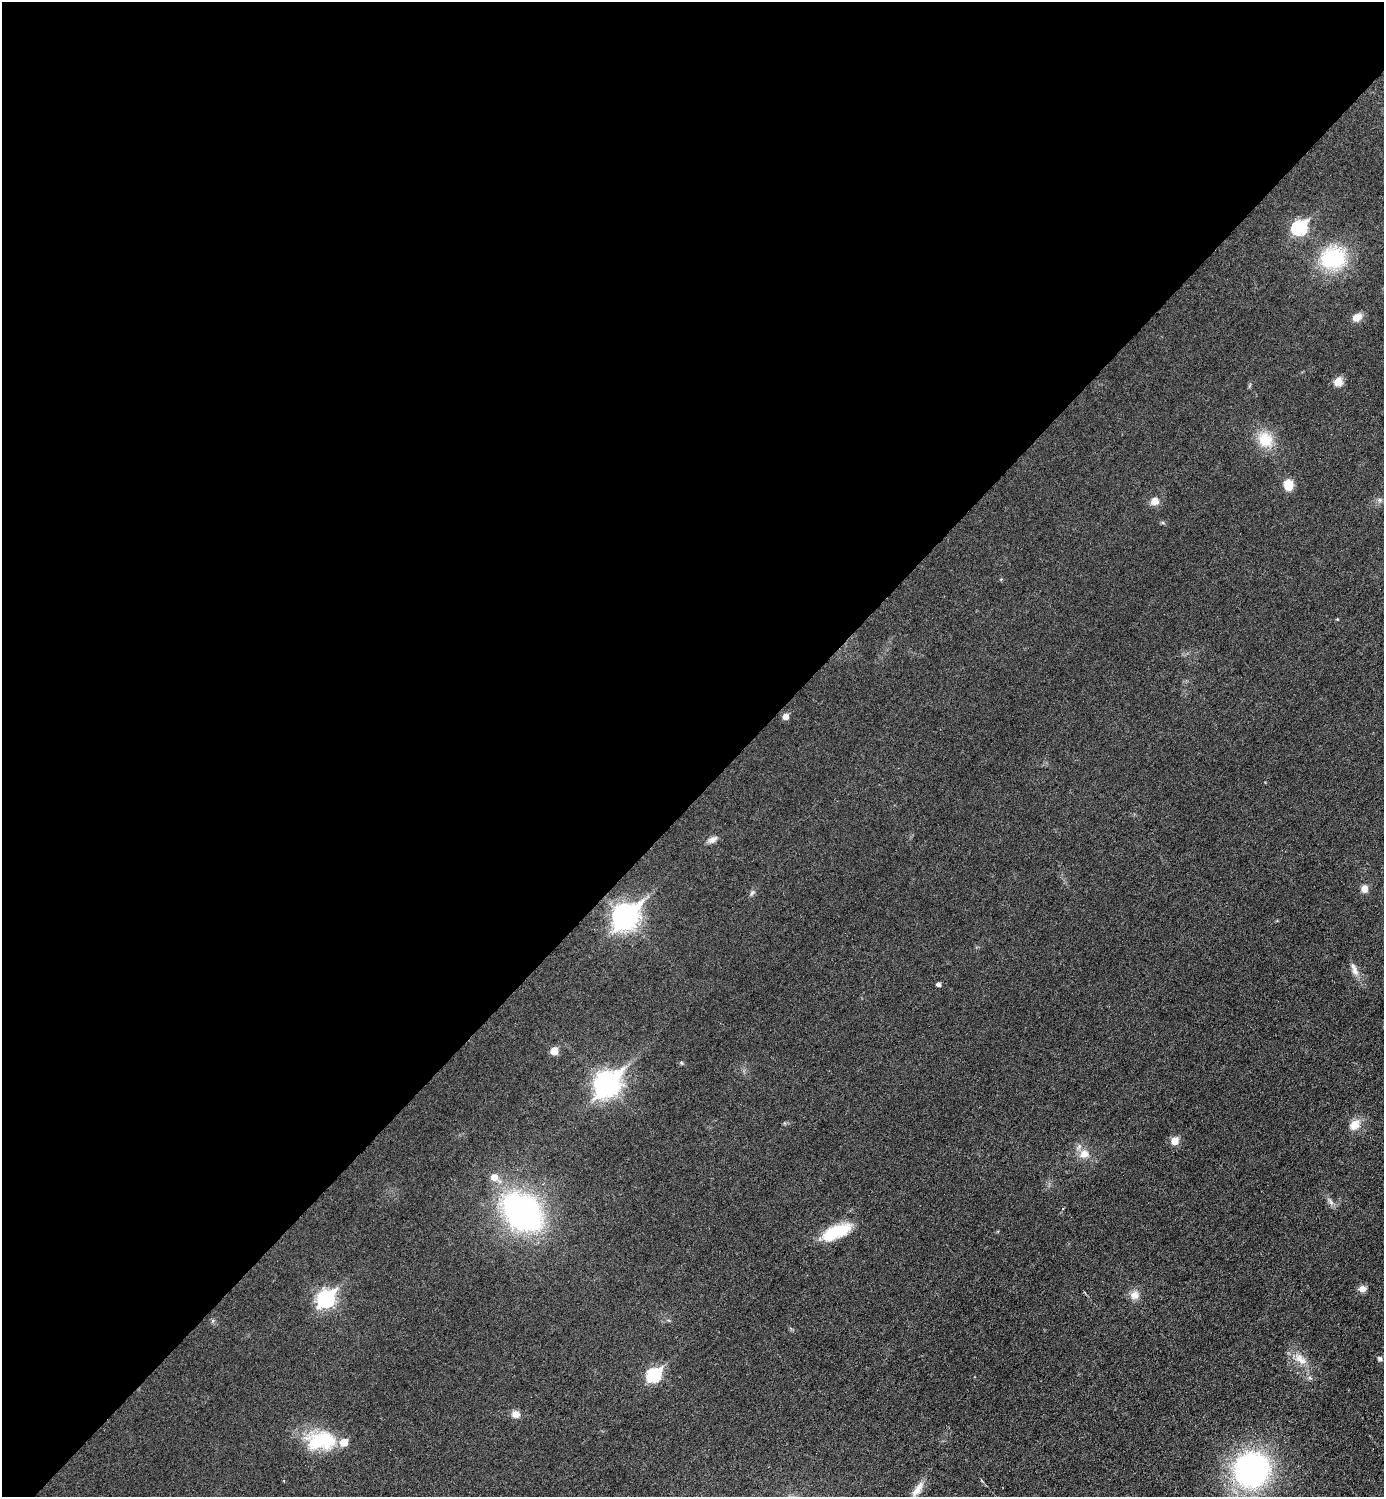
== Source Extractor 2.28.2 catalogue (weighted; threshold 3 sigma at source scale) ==
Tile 2 of 4 x 4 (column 2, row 1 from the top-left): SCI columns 1537-2918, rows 4487-5981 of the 5981 x 5981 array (HDU 1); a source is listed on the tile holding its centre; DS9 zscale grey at full resolution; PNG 1386 x 1499 px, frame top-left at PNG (2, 2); no overlay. Shown black and unused: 53% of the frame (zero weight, under 3 of 6 exposures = <1% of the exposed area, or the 3 px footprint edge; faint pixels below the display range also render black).
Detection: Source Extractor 2.28.2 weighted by HDU 2 'WHT'; one run over the whole footprint, this tile lists its part. Background 0.0173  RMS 0.0035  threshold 0.0144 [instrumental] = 3 sigma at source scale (4.09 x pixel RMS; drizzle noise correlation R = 1.36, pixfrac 0.8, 0.05/0.05 arcsec/px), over >= 5 px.
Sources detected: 36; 1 inside a brighter listed object's ellipse — not listed separately; the other 35 listed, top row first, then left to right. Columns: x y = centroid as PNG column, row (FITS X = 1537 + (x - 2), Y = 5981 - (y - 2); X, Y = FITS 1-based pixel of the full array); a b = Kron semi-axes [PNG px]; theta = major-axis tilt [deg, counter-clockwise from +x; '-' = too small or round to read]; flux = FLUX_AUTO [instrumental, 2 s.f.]
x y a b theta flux
1299 228 8 7 - 47
1333 258 34 29 15 22
1357 317 12 8 28 2.9
1338 381 10 9 - 3
1265 440 22 19 -50 8.5
1288 485 12 10 -85 4.4
1380 500 6 6 - 0.8
1155 501 11 10 - 2.3
786 716 6 5 - 2.3
712 840 14 7 29 1.7
1364 889 9 7 88 2.1
752 893 7 4 46 0.65
625 917 11 9 45 280
1354 970 20 7 -68 2.3
938 984 4 4 - 1.1
554 1051 5 5 - 6.5
607 1084 11 9 45 250
1354 1125 17 12 47 3.6
1175 1141 6 6 - 4.8
1084 1154 13 11 19 3.7
494 1177 9 7 -38 3.6
1331 1201 13 4 -53 1.2
522 1212 32 24 -42 110
836 1232 34 13 22 13
1362 1289 9 8 - 1.8
1134 1295 13 12 - 2.6
326 1299 9 7 45 90
1380 1358 7 6 - 0.71
1300 1359 21 11 -40 4.5
654 1375 8 6 43 41
1310 1378 6 4 -18 0.61
515 1414 10 9 - 2
321 1441 39 22 2 19
1252 1470 39 36 47 75
918 1489 26 9 55 4.2